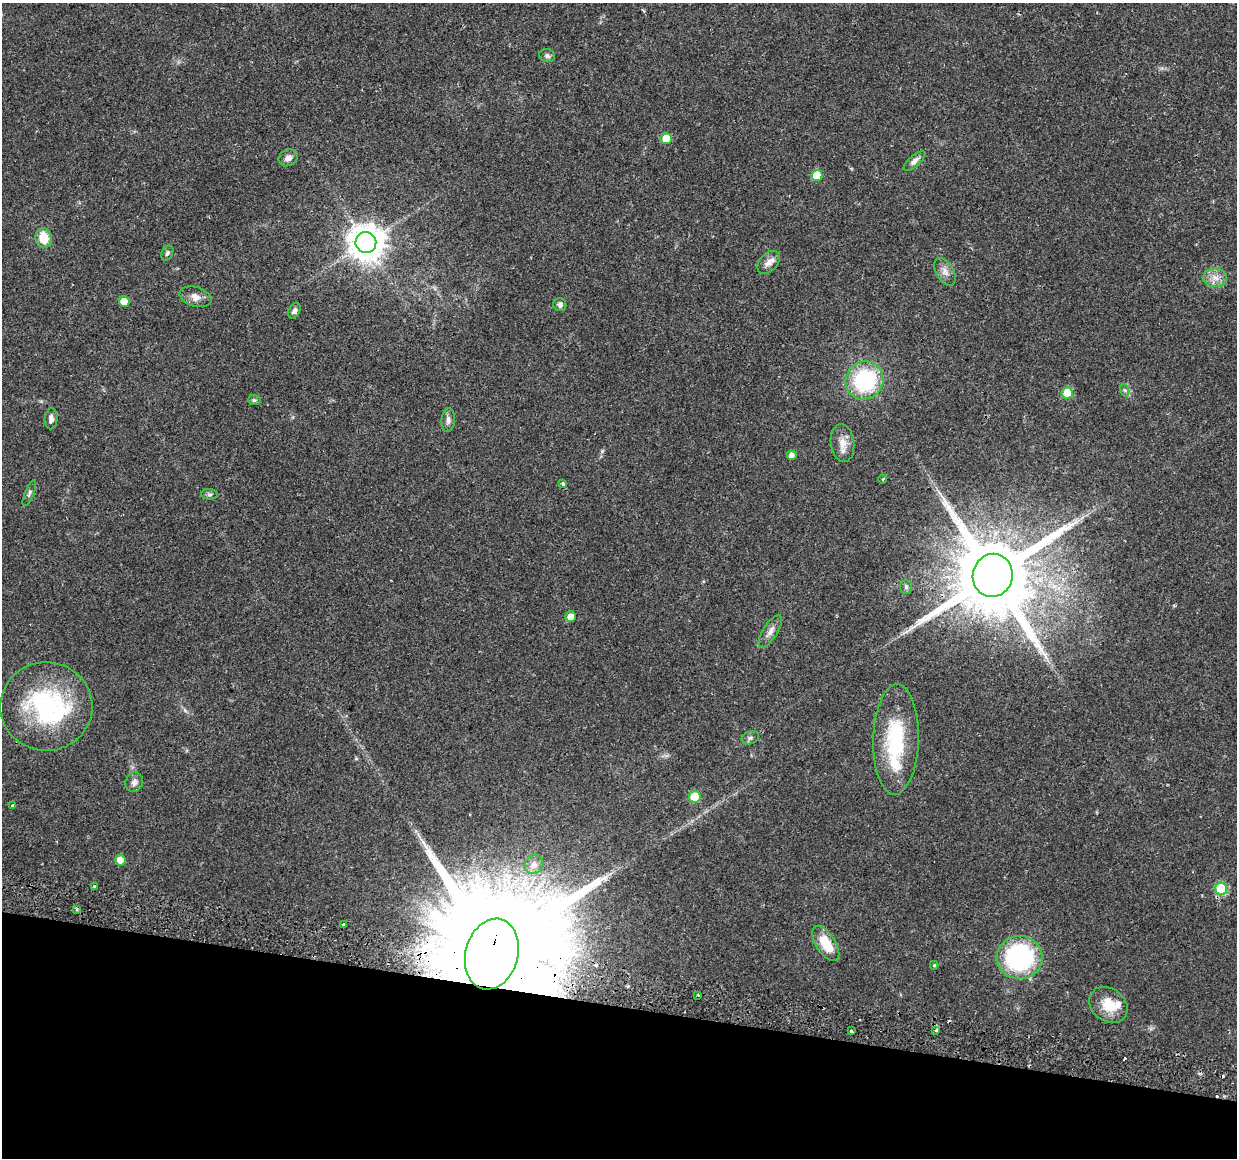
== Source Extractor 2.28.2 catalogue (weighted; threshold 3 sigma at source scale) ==
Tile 15 of 4 x 4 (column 3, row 4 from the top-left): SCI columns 2536-3770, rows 288-1443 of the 5079 x 5259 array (HDU 1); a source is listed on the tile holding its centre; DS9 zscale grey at full resolution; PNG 1239 x 1160 px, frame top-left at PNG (2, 3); each listed source drawn as its Kron ellipse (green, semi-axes under 4 px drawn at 4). Shown black and unused: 13% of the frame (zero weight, under 2 of 3 exposures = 5% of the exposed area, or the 3 px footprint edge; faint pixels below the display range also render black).
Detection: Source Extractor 2.28.2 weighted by HDU 2 'WHT'; one run over the whole footprint, this tile lists its part. Background 0.0172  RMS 0.0026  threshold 0.0119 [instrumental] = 3 sigma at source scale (4.5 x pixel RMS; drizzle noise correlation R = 1.50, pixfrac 1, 0.0396/0.0396 arcsec/px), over >= 5 px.
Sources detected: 58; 4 cosmic-ray / hot-pixel residue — neither listed nor drawn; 3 inside a brighter listed object's ellipse — not listed separately; the other 51 listed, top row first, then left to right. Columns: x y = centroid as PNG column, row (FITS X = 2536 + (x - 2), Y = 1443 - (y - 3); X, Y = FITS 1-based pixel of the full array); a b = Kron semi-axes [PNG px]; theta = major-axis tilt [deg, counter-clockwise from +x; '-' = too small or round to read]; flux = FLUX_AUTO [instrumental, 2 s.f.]
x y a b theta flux
547 56 8 6 -20 0.75
666 138 6 5 - 4.1
288 158 10 8 28 1.7
914 161 13 5 42 1.2
817 175 5 5 - 7.5
43 238 10 8 -77 5.9
366 243 10 10 - 540
167 253 8 5 63 0.67
769 262 13 8 47 1.8
945 272 15 8 -60 1.8
1215 278 12 9 -3 2.2
195 297 16 9 -17 2
124 301 5 5 - 4.1
560 305 6 6 - 0.86
294 311 8 5 61 0.93
865 380 19 18 - 25
1124 390 6 4 -70 0.47
1067 393 5 5 - 6.8
254 400 6 5 - 0.47
51 419 10 6 86 1.1
448 420 12 6 86 1.2
842 443 19 11 -83 2.7
792 455 5 4 - 1.3
883 479 4 3 - 0.3
563 484 4 4 - 0.56
29 493 14 4 68 0.69
209 494 8 5 -5 0.57
993 575 22 20 76 4200
906 587 7 6 - 0.64
571 617 5 5 - 2.3
770 631 18 7 58 1.7
46 706 46 44 1 35
750 738 9 6 20 0.77
896 739 55 22 88 20
134 782 10 8 70 1.3
695 797 6 5 - 10
13 805 4 3 - 0.5
120 860 5 5 - 3.9
534 865 10 8 47 2.2
94 886 3 3 - 0.45
1221 889 6 6 - 16
76 909 4 3 - 0.5
343 925 3 3 - 3.3
826 943 20 9 -58 6.7
492 954 36 26 75 12000
1019 957 23 21 -3 40
934 965 4 4 - 0.36
698 995 3 3 - 0.59
1108 1005 21 16 -38 6.1
936 1030 3 3 - 1.2
851 1031 3 3 - 1.3
Overlapping masked pixels (flux is a lower limit): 2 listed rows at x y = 993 575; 492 954